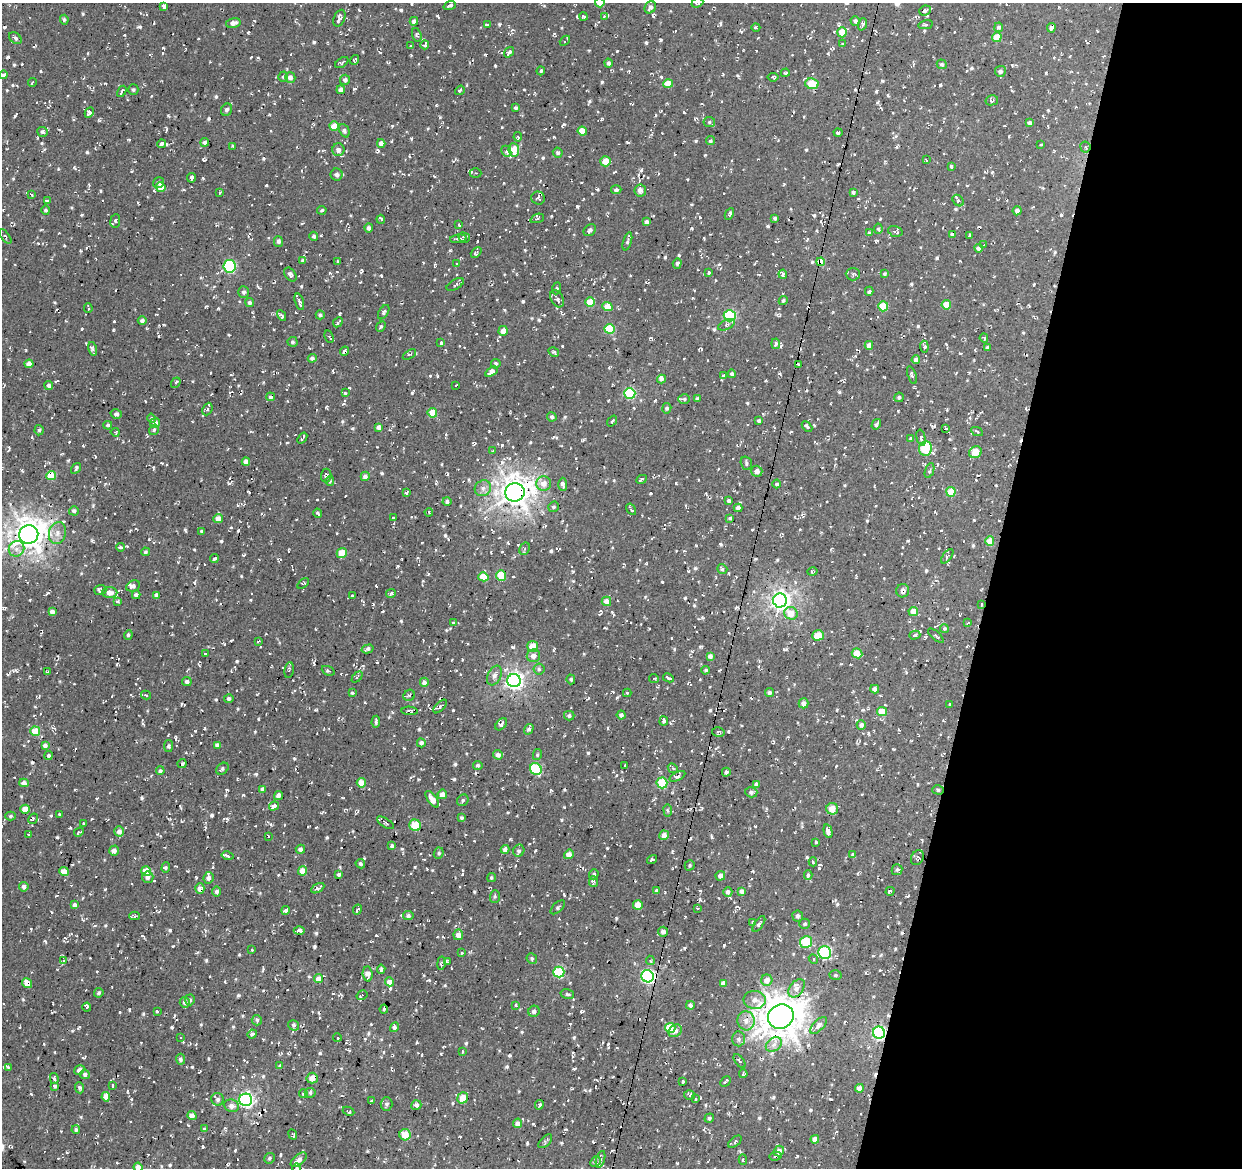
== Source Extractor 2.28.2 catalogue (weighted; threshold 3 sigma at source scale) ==
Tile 8 of 4 x 4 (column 4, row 2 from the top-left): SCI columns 3727-4966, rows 2614-3779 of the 4966 x 5165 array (HDU 1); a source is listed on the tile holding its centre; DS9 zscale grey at full resolution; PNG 1244 x 1170 px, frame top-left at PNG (2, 3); each listed source drawn as its Kron ellipse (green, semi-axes under 4 px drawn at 4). Shown black and unused: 21% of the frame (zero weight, under 2 of 3 exposures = <1% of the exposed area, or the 3 px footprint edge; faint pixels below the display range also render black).
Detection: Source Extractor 2.28.2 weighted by HDU 2 'WHT'; one run over the whole footprint, this tile lists its part. Background 0.00843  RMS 0.0089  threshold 0.0399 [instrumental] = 3 sigma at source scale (4.5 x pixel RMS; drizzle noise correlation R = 1.50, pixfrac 1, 0.0396/0.0396 arcsec/px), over >= 5 px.
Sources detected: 1396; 120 cosmic-ray / hot-pixel residue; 1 long thin detection or spike segment (spike, bleed or trail) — neither listed nor drawn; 11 inside a brighter listed object's ellipse — not listed separately; of the other 1264, all 500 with FLUX_AUTO >= 1.51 (the completeness limit of this list) listed and drawn (764 fainter detections not listed), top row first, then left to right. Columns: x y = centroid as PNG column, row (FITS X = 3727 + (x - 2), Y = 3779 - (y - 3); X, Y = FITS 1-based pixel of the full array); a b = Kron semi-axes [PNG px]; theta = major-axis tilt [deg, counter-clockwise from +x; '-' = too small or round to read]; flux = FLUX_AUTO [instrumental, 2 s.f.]
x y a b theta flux
600 3 5 4 - 14
697 3 6 4 23 2
164 6 4 3 - 3.2
450 6 6 3 20 2.5
650 7 6 5 - 3.6
925 11 6 5 - 2.5
584 16 4 3 - 1.8
604 17 4 3 - 1.8
339 18 9 5 68 3.7
64 20 5 4 - 1.7
414 21 4 4 - 3.4
855 21 5 4 - 2.7
233 23 7 4 14 4.7
862 24 6 4 70 2.1
488 25 3 2 - 1.5
926 25 7 4 10 2.2
999 27 4 4 - 2
756 28 4 3 - 1.6
1051 28 5 4 - 4.3
842 32 5 4 - 13
417 35 7 4 -72 1.6
997 37 5 4 - 19
15 38 7 5 -38 2.1
565 41 6 3 41 4.3
843 44 4 3 - 1.7
425 45 4 3 - 3
411 46 3 3 - 2.1
509 52 6 3 53 4.6
355 60 5 3 - 1.7
342 62 7 4 34 1.6
609 63 4 4 - 2.4
942 64 5 4 - 1.8
541 71 4 3 - 1.7
1000 71 5 5 - 3
785 73 4 3 - 2.1
3 75 4 4 - 2.2
283 77 5 5 - 1.6
290 77 5 5 - 4.6
773 77 5 3 - 3.1
345 80 5 5 - 3
32 83 4 3 - 1.7
668 84 5 4 - 15
812 84 6 5 - 25
133 90 5 5 - 1.6
341 90 4 4 - 4.5
460 90 5 4 - 1.6
122 91 6 2 60 1.7
992 100 6 5 - 2.5
516 108 3 3 - 2.8
227 110 6 5 - 2.3
89 113 6 4 62 4.7
709 122 6 5 - 1.5
1029 123 4 4 - 2.3
334 126 5 4 - 14
344 131 7 5 -66 2.4
582 131 4 4 - 15
43 132 5 5 - 2.6
838 133 4 3 - 2.4
518 137 4 3 - 1.6
710 141 5 4 - 1.5
205 142 4 4 - 2.8
381 143 4 4 - 4.5
161 144 4 3 - 5.8
1041 145 3 3 - 1.6
233 146 4 3 - 2.1
1085 147 5 5 - 1.6
338 150 6 6 - 4.4
514 150 6 5 - 18
506 151 6 5 - 2.7
558 153 5 4 - 2.4
926 160 4 3 - 1.6
605 161 5 5 - 12
951 166 3 3 - 6
476 173 6 5 - 1.5
337 175 6 6 - 3.1
191 178 5 3 - 3.4
159 182 6 4 34 2
161 187 5 4 - 14
616 190 5 4 - 2.9
640 191 6 6 - 5
220 192 3 3 - 2
853 192 4 3 - 3.2
31 195 4 2 - 1.8
538 198 7 6 - 2.5
958 200 6 5 - 2.1
47 201 4 3 - 2.6
46 210 4 4 - 1.7
322 210 5 4 - 1.7
1017 211 4 4 - 4
729 214 6 3 62 2.4
537 218 7 3 20 1.5
775 218 4 4 - 1.8
381 219 4 3 - 2.6
115 221 7 4 83 2.2
647 222 4 3 - 2.5
459 225 3 3 - 1.5
369 228 4 4 - 3.3
878 229 5 4 - 1.5
590 230 7 5 41 2.7
895 231 7 5 -18 1.9
870 233 4 3 - 2.9
952 234 4 3 - 1.8
970 235 4 3 - 1.7
314 236 5 4 - 2.2
5 237 8 3 -54 1.6
464 238 6 5 - 2
458 239 8 3 7 1.9
278 241 5 4 - 2.2
627 241 9 4 73 2
984 245 4 2 - 1.9
979 248 4 4 - 3.6
476 252 6 4 44 1.6
303 260 4 3 - 2.2
338 262 3 3 - 1.6
821 262 4 4 - 16
677 263 5 4 - 1.6
456 264 4 3 - 2
230 266 6 6 - 95
709 273 3 3 - 1.7
290 274 7 5 -54 2.9
783 274 4 3 - 3.1
853 274 7 6 - 2.4
885 274 4 4 - 1.7
455 285 9 5 30 2
557 288 6 4 70 1.5
869 291 4 3 - 4.8
244 292 6 5 - 2.3
557 299 9 6 -61 3.4
783 300 5 4 - 1.6
299 302 8 3 -74 3
590 302 5 5 - 17
250 303 4 4 - 2.2
946 305 4 4 - 12
607 306 5 4 - 12
883 306 5 5 - 20
88 308 5 2 - 1.6
384 312 8 4 58 1.8
282 315 5 3 - 1.9
320 315 4 4 - 2
730 316 6 5 - 91
142 320 4 4 - 2.5
338 322 5 3 - 1.9
727 325 9 5 25 2.2
381 327 5 4 - 1.7
610 329 5 5 - 43
503 331 5 4 - 7.6
329 337 6 4 -68 1.6
984 338 4 3 - 1.7
293 342 5 5 - 1.8
441 343 4 3 - 1.6
776 344 5 4 - 2.7
869 345 4 4 - 6
924 347 6 3 -86 3.6
987 348 3 3 - 1.7
92 349 7 4 -76 1.9
344 351 5 4 - 2.9
554 352 6 4 -32 1.5
409 355 7 4 32 1.6
312 358 4 4 - 2.8
916 359 4 4 - 3.8
29 364 4 4 - 6
496 364 5 4 - 1.7
799 365 4 2 - 1.6
491 372 7 4 34 7
732 374 4 4 - 2.4
724 375 4 3 - 2.4
912 375 9 3 -71 1.6
661 379 4 4 - 2.5
176 383 6 4 53 1.9
456 385 3 2 - 1.6
49 386 4 4 - 3.6
345 393 4 3 - 1.7
630 393 5 5 - 69
271 397 4 3 - 1.8
899 397 4 4 - 1.9
684 399 6 5 - 1.8
697 399 4 3 - 1.7
667 408 5 4 - 1.9
207 409 6 4 64 1.6
432 413 5 5 - 15
116 414 6 4 -14 2.9
552 417 5 4 - 2.8
152 418 5 4 - 1.5
759 420 3 3 - 1.8
612 421 6 4 52 1.5
155 423 5 5 - 5.2
876 424 5 4 - 2.4
108 425 4 4 - 1.9
807 426 6 3 -46 2.8
379 427 4 4 - 5.8
946 428 4 3 - 2.4
39 430 5 4 - 1.5
154 430 5 4 - 2.1
977 431 6 3 -25 1.9
115 432 4 3 - 1.5
302 438 6 3 53 2
911 438 3 3 - 1.8
921 438 8 4 -77 2.3
925 448 7 6 - 44
493 451 3 3 - 2.4
975 452 6 5 - 15
246 462 4 4 - 6.1
746 463 7 5 -72 2.1
76 468 6 3 56 2.1
757 471 6 5 - 5.8
929 471 8 4 70 1.6
326 475 7 5 86 2.4
51 476 5 4 - 21
365 476 5 4 - 4
641 479 5 3 - 2.1
330 481 4 4 - 1.9
544 483 7 7 - 7.8
563 484 7 4 -87 3.3
777 484 4 4 - 1.8
483 488 8 7 - 4.4
407 492 4 3 - 2.5
515 492 10 9 - 1100
951 492 5 4 - 18
729 501 4 3 - 2.7
447 502 4 4 - 2.3
553 507 5 5 - 1.6
738 508 4 4 - 3.7
631 509 6 3 -58 2.3
74 511 5 4 - 2.4
429 512 4 3 - 1.9
318 513 4 3 - 2
218 518 5 4 - 7.9
394 518 3 3 - 1.9
730 518 4 3 - 1.6
201 531 3 3 - 2.8
57 533 11 8 76 6
29 534 9 9 - 1200
990 541 4 4 - 14
121 547 4 4 - 2.2
16 549 8 7 - 5.8
525 549 6 5 - 1.7
145 552 4 4 - 1.5
342 553 5 5 - 16
947 556 8 4 52 1.8
214 559 4 3 - 3.7
722 569 5 4 - 1.9
812 572 5 3 - 1.7
501 575 5 5 - 25
483 577 5 4 - 18
303 583 7 4 35 1.7
133 586 7 5 26 4.2
100 590 6 5 - 3
903 591 6 6 - 3.9
110 593 7 5 -1 6.3
391 593 5 3 - 2.8
136 595 4 4 - 3.4
156 595 4 4 - 3.7
352 596 3 3 - 1.8
780 600 7 7 - 480
118 601 4 4 - 2
606 601 5 4 - 7.8
982 604 3 3 - 1.5
913 611 5 4 - 9.1
52 612 4 4 - 3.7
791 613 7 6 - 11
453 623 3 3 - 2.7
968 623 3 3 - 1.7
944 628 4 4 - 1.6
128 635 5 4 - 1.7
818 635 6 5 - 17
915 635 5 3 - 1.6
936 636 10 3 -42 1.5
258 641 4 2 - 1.8
533 647 5 5 - 14
368 649 6 4 15 2
857 653 5 4 - 17
205 654 3 3 - 1.8
533 656 7 6 - 5
710 656 4 4 - 3.8
539 669 5 5 - 1.6
289 670 8 4 82 2.2
706 670 4 4 - 1.7
328 671 7 4 -24 2
48 672 3 3 - 2.2
494 675 10 6 65 4.2
357 677 6 4 46 1.5
668 678 6 3 -25 2.3
571 679 5 4 - 1.6
654 679 5 4 - 1.7
514 681 6 6 - 370
187 682 5 4 - 3.3
424 682 4 4 - 4.6
875 689 4 4 - 4.6
352 693 3 3 - 2.8
627 693 4 3 - 1.9
769 693 4 4 - 1.9
146 695 5 3 - 1.6
409 695 6 5 - 1.6
229 699 5 4 - 2.1
804 703 5 5 - 4.6
950 704 3 3 - 1.6
440 706 8 4 46 3.4
410 711 8 4 -4 2
882 712 5 4 - 16
621 715 4 4 - 2.6
569 716 5 4 - 1.9
664 721 4 4 - 1.7
376 722 6 3 87 1.8
501 724 7 4 49 2.3
861 725 4 4 - 3.4
529 729 5 4 - 2.8
35 731 5 4 - 18
718 732 6 4 -12 1.6
421 743 4 4 - 3.2
217 745 4 4 - 2.9
45 746 4 4 - 3.3
168 746 6 4 83 1.9
498 755 5 4 - 3.7
537 755 5 4 - 1.5
48 756 4 4 - 1.8
182 764 4 4 - 1.6
478 765 5 4 - 2.1
625 766 3 3 - 2.1
673 768 5 4 - 1.5
222 769 7 5 38 2
536 769 6 5 - 54
160 771 4 4 - 2.2
726 772 4 4 - 2.5
677 776 8 4 28 2.6
24 783 5 4 - 4
361 783 4 4 - 12
662 783 5 5 - 37
756 784 4 4 - 2.7
262 789 4 4 - 2.6
938 790 6 4 -16 1.6
751 792 6 5 - 3.3
442 794 5 4 - 5.7
278 795 4 4 - 4.1
432 799 10 4 -53 8.1
463 800 6 5 - 1.7
274 806 5 3 - 6.4
25 809 4 4 - 11
832 809 6 5 - 11
668 811 6 4 -83 1.6
60 814 3 3 - 1.7
11 816 5 4 - 1.5
462 818 4 4 - 1.7
33 819 5 3 - 1.9
385 823 9 4 -32 2
83 824 3 3 - 1.7
415 825 6 5 - 20
119 831 5 5 - 5
828 831 7 3 -76 4.8
79 832 5 3 - 1.6
28 834 3 3 - 3.8
664 835 5 4 - 6.9
269 836 3 2 - 3.4
815 842 3 3 - 18
392 846 4 4 - 2.1
300 849 4 4 - 3
505 849 4 4 - 2.8
114 851 5 4 - 4.6
519 851 6 5 - 2.5
439 853 6 5 - 1.6
569 854 5 4 - 5.9
853 855 4 4 - 2
227 856 6 4 -13 3.3
917 858 8 6 59 2.3
652 859 5 3 - 3.9
813 862 4 3 - 1.7
360 864 5 4 - 1.8
690 865 5 4 - 1.7
166 868 5 4 - 1.6
897 870 5 5 - 1.6
146 871 5 4 - 15
302 871 4 4 - 11
64 872 5 4 - 13
339 874 4 3 - 2
594 874 5 4 - 1.6
808 875 4 3 - 3.3
720 876 5 4 - 4.3
148 877 5 5 - 3.4
208 878 6 5 - 4.3
491 878 5 4 - 1.7
593 882 5 4 - 2.3
24 887 5 4 - 3.6
200 888 5 4 - 5.9
318 888 7 4 31 3.4
657 891 3 3 - 1.8
742 891 4 4 - 5.2
890 891 4 3 - 2.4
217 892 5 4 - 2.6
728 892 5 4 - 3.2
495 896 6 5 - 1.6
75 905 4 4 - 3.9
638 905 5 5 - 12
558 907 9 4 42 2
697 908 3 2 - 1.7
286 910 4 3 - 3.5
357 910 5 3 - 2.4
134 916 5 4 - 1.7
408 916 5 4 - 2.4
798 916 5 5 - 2.7
753 923 3 3 - 1.7
759 924 9 4 55 1.9
805 924 5 5 - 1.7
299 930 5 4 - 7.6
663 932 5 5 - 3.7
458 935 5 5 - 7.3
806 942 6 6 - 37
252 950 3 3 - 1.9
825 952 6 6 - 110
461 953 3 3 - 1.7
532 959 5 5 - 1.9
813 959 5 4 - 1.7
650 960 5 4 - 1.7
64 961 4 3 - 3.5
448 962 4 3 - 1.8
441 963 7 3 81 2.6
381 969 4 3 - 1.9
559 972 5 5 - 58
368 974 7 5 -84 7.7
835 975 6 5 - 1.6
648 976 6 6 - 170
319 979 4 4 - 6.4
767 980 5 5 - 7.6
390 982 4 4 - 7.3
27 983 5 4 - 8.5
723 983 4 4 - 4
797 988 10 6 53 5.4
99 993 5 4 - 1.8
567 994 7 5 -15 1.6
362 995 6 3 32 2.7
190 1000 5 5 - 1.9
755 1000 11 9 -6 8.1
185 1002 5 5 - 4.5
516 1005 4 3 - 2.1
690 1005 4 4 - 2.5
87 1007 4 3 - 2.8
384 1009 4 3 - 2.1
157 1011 4 3 - 1.5
534 1011 6 5 - 4.3
781 1017 13 12 - 1800
257 1020 5 5 - 1.9
746 1021 9 8 - 7
293 1025 6 5 - 2.3
819 1025 10 5 45 6.2
394 1027 5 4 - 2.9
670 1028 5 5 - 36
675 1031 7 5 42 4.4
879 1033 6 6 - 170
252 1034 5 4 - 1.9
180 1037 3 3 - 1.8
337 1038 4 3 - 4.5
739 1039 7 6 - 3.1
774 1044 8 6 34 5.3
462 1051 3 3 - 1.7
180 1059 5 4 - 2.1
740 1061 8 4 -53 1.6
280 1065 4 3 - 1.7
8 1067 3 3 - 2
79 1070 5 4 - 3.2
85 1074 5 4 - 2.8
743 1074 4 4 - 1.9
54 1078 6 4 -78 2.8
312 1078 5 5 - 10
725 1081 6 3 47 3.4
683 1082 3 3 - 5.5
113 1085 3 3 - 3.6
55 1086 4 3 - 1.8
80 1088 5 4 - 1.9
859 1088 4 4 - 6.4
310 1093 5 5 - 2
303 1094 4 4 - 1.9
689 1095 5 4 - 1.6
106 1097 5 4 - 7.8
463 1098 6 5 - 13
218 1099 6 6 - 2.5
696 1099 3 3 - 1.8
246 1100 6 6 - 220
371 1101 4 3 - 1.9
386 1104 7 6 - 2.3
416 1105 5 4 - 3.4
539 1105 5 3 - 1.8
232 1106 8 6 -8 4.3
348 1111 6 3 -25 1.8
192 1116 5 4 - 5.2
709 1118 5 4 - 1.5
517 1123 5 4 - 5.4
205 1129 4 3 - 1.9
76 1130 4 4 - 2.1
293 1134 5 3 - 1.5
405 1135 6 5 - 17
815 1139 4 4 - 8.3
545 1141 8 4 45 2
735 1142 8 4 40 2
779 1151 5 5 - 5.7
775 1156 6 4 10 2
269 1158 5 5 - 1.6
600 1159 8 4 73 1.8
299 1160 9 5 41 5.4
743 1160 5 3 - 1.5
595 1162 5 4 - 2.4
138 1167 5 4 - 6.7
297 1168 5 4 - 1.9
Overlapping masked pixels (flux is a lower limit): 15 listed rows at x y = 89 113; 821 262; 51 476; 515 492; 29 534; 903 591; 982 604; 514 681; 875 689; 938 790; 200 888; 648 976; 27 983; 879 1033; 312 1078
Isophote crosses this tile's border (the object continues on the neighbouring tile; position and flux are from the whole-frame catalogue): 5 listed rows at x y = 600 3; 697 3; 3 75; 138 1167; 297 1168